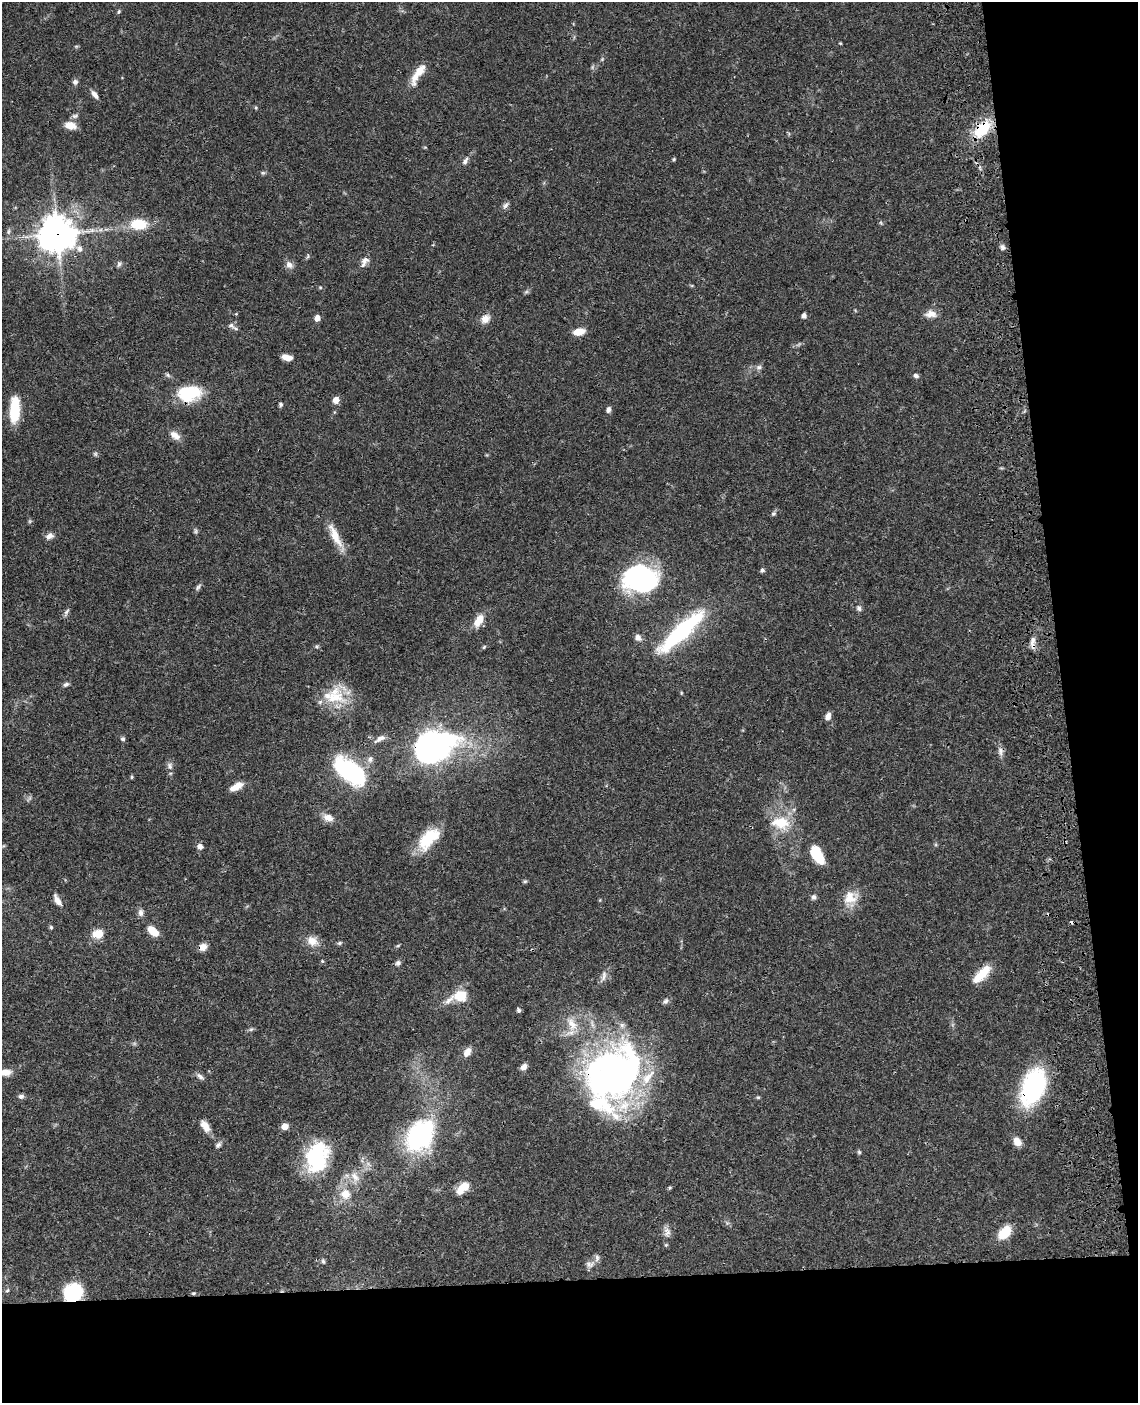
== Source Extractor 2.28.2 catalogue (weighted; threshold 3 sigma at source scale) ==
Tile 12 of 4 x 3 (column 4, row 3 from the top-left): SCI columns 3528-4663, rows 256-1656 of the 4780 x 4613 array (HDU 1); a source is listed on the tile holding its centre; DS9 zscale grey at full resolution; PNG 1140 x 1405 px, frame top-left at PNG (2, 2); no overlay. Shown black and unused: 15% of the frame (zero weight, under 3 of 4 exposures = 6% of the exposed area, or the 3 px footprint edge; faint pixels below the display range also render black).
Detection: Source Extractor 2.28.2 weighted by HDU 2 'WHT'; one run over the whole footprint, this tile lists its part. Background 0.0453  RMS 0.0029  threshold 0.0129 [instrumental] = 3 sigma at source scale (4.5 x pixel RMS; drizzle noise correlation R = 1.50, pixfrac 1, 0.05/0.05 arcsec/px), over >= 5 px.
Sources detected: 127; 2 inside a brighter object's white glare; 2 cosmic-ray / hot-pixel residue — not listed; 5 inside a brighter listed object's ellipse — not listed separately; the other 118 listed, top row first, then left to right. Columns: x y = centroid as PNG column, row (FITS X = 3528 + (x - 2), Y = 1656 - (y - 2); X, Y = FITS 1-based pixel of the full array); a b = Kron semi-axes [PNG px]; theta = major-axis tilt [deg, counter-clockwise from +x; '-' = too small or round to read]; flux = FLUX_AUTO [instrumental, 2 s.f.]
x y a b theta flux
119 12 5 4 - 0.38
840 43 4 3 - 0.25
418 74 31 9 59 4.5
75 82 7 6 - 0.79
95 94 11 5 -53 1.2
256 108 5 4 - 0.32
75 116 9 6 1 0.71
70 125 12 7 -9 3.5
982 129 25 14 46 10
674 159 4 4 - 0.33
465 161 10 6 62 0.98
263 173 6 4 0 0.45
505 205 10 6 43 0.92
138 224 18 11 0 7.7
8 231 8 3 71 0.51
57 234 12 12 - 520
1003 247 8 6 -71 0.86
79 249 10 8 -62 1.3
365 260 12 8 41 1.5
119 264 7 6 - 0.61
289 265 11 8 -35 1.4
320 287 5 3 - 0.31
526 292 7 4 19 0.46
931 314 14 9 2 2.3
804 315 5 4 - 1.2
317 318 7 6 - 1.4
485 319 12 10 44 2.3
231 325 10 6 -31 1.1
579 332 11 7 12 3.7
287 357 11 6 -12 2.1
759 367 9 6 9 0.81
168 375 7 5 -46 0.54
916 375 6 5 - 0.79
189 393 23 15 9 14
336 400 6 6 - 2.3
281 404 5 5 - 0.53
15 409 26 9 87 9.7
608 409 7 5 79 0.91
175 435 15 9 -37 2.2
95 454 6 5 - 0.48
773 513 7 6 - 0.57
195 531 8 4 -82 0.51
335 535 36 9 -64 5.2
49 536 11 7 25 1.4
762 570 5 5 - 0.66
641 579 28 23 -3 56
198 587 11 5 49 0.67
859 608 8 6 -58 0.8
66 612 11 5 59 0.76
479 620 15 8 58 3.9
685 627 65 18 38 26
638 637 8 7 - 1.4
1033 640 14 7 71 1.6
484 647 6 4 46 0.36
66 684 8 5 25 0.69
681 693 5 3 - 0.24
335 696 32 23 -7 10
828 716 9 6 68 1.4
123 739 5 5 - 0.73
380 739 16 7 29 1.6
433 746 20 14 30 200
1000 751 12 7 -88 1.3
370 759 10 6 83 1.1
170 766 10 7 -71 1.1
350 771 33 17 -41 34
132 777 5 3 - 0.31
237 786 13 8 26 2.8
328 818 14 9 -20 2.5
781 823 22 15 -5 8.4
428 839 31 15 48 10
200 846 6 6 - 1.3
819 857 17 10 -56 6
525 881 6 4 1 0.37
814 897 7 6 - 0.77
850 898 20 17 24 5.1
57 900 14 6 -58 2
141 913 11 7 -90 1.1
51 927 5 5 - 0.4
153 931 13 7 -40 4.5
98 934 11 9 6 4.3
312 941 15 12 -26 3.1
340 943 6 5 - 0.46
203 947 9 8 - 2
322 961 4 4 - 0.34
398 963 7 6 - 0.77
982 974 27 10 46 5.7
604 976 17 6 78 1.4
461 996 12 10 3 6.5
449 1000 19 7 43 2.2
665 1001 9 6 47 0.82
519 1010 5 4 - 0.65
572 1024 21 12 -66 4.6
251 1029 7 5 42 0.51
467 1052 12 8 58 2
524 1067 8 6 48 1.5
5 1072 14 8 1 2.6
613 1073 76 58 45 110
200 1076 12 5 -36 0.99
1033 1087 32 19 70 41
21 1096 7 6 - 0.85
758 1097 6 4 0 0.34
205 1126 16 8 -55 2.7
285 1126 7 6 - 1.9
420 1135 31 22 54 39
1017 1142 11 8 -53 2.5
218 1145 9 6 45 0.77
859 1152 5 5 - 0.41
316 1158 38 26 81 20
355 1177 17 9 -53 2.8
463 1188 17 9 43 3.9
345 1194 14 14 - 4.6
667 1232 13 9 -87 1.7
1005 1233 16 10 48 6.6
323 1261 7 5 -73 0.55
590 1264 13 8 4 1.4
7 1290 6 5 - 0.46
73 1293 20 18 38 14
193 1293 5 4 - 0.33
Overlapping masked pixels (flux is a lower limit): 10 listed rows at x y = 982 129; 57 234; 189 393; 1033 640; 433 746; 350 771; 203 947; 613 1073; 1033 1087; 73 1293
Isophote crosses this tile's border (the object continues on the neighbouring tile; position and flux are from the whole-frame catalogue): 1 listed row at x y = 5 1072